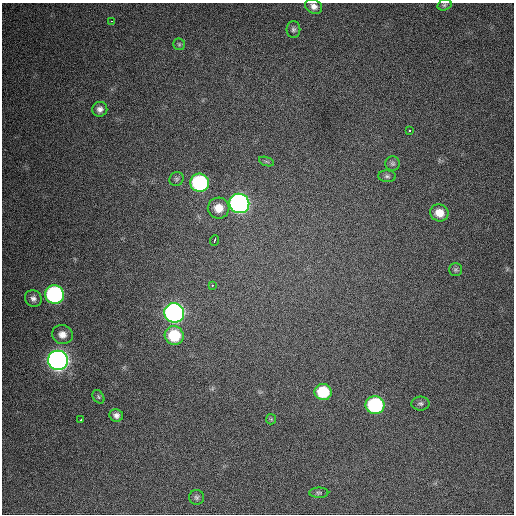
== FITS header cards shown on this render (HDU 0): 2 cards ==
NAXIS1  =                  512 / Axis length
NAXIS2  =                  512 / Axis length

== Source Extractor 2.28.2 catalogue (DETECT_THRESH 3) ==
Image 512 x 512 px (HDU 0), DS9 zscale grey, 1 PNG px = 1 image px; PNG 516 x 516 px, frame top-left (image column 1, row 512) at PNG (2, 3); each listed source drawn as its Kron ellipse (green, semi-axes under 4 px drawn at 4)
Background 672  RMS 19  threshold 56.2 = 3 sigma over >= 5 px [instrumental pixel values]
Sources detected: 33; all 33 listed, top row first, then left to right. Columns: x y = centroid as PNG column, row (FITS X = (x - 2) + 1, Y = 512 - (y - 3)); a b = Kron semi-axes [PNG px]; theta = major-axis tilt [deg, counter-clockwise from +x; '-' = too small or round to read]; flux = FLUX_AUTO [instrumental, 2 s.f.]
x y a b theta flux
444 5 7 5 17 2000
314 6 9 7 -27 6700
112 21 3 2 - 6400
293 30 8 7 - 3600
179 44 6 6 - 2100
100 109 7 7 - 5700
409 130 3 3 - 4000
266 161 8 3 -19 1800
393 164 7 7 - 2900
387 176 9 5 -1 3400
176 179 7 6 - 2600
200 183 9 9 - 180000
239 203 10 9 - 530000
218 208 11 10 - 18000
439 213 9 8 - 16000
214 240 5 3 - 8400
455 270 6 6 - 2800
212 285 3 2 - 4200
54 294 9 9 - 250000
33 298 9 8 - 5200
174 313 10 9 - 560000
62 334 10 9 - 10000
174 336 9 9 - 57000
58 360 10 9 - 890000
323 392 8 8 - 52000
98 397 7 5 -57 2200
420 404 9 7 0 3300
375 405 9 9 - 150000
116 415 7 6 - 5000
271 419 5 5 - 1600
81 420 3 2 - 4500
319 493 9 5 -1 2700
196 497 7 7 - 3200